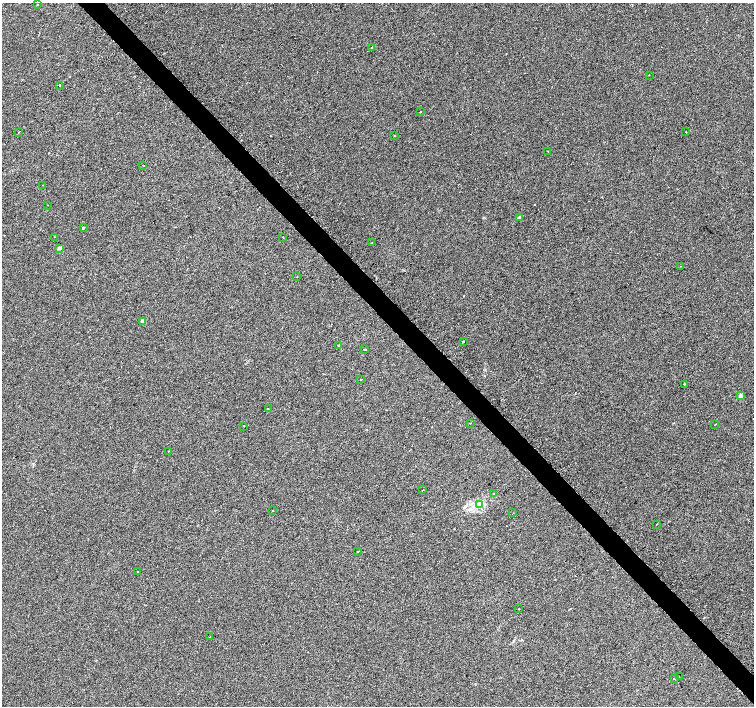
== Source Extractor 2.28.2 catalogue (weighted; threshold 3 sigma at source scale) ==
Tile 6 of 4 x 4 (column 2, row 2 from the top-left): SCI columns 1505-3007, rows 2990-4396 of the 6070 x 6041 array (HDU 1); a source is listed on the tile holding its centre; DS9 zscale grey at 2 x 2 block average (1 PNG px = mean of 2 x 2 image px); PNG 756 x 708 px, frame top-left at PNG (2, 3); each listed source drawn as its Kron ellipse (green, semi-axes under 4 px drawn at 4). Shown black and unused: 4% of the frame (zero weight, under 2 of 3 exposures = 3% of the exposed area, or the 3 px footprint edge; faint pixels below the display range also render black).
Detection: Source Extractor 2.28.2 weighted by HDU 2 'WHT'; one run over the whole footprint, this tile lists its part. Background 0.0238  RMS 0.013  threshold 0.0577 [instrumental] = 3 sigma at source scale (4.5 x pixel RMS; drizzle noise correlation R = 1.50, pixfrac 1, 0.0396/0.0396 arcsec/px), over >= 5 px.
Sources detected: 54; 10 cosmic-ray / hot-pixel residue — neither listed nor drawn; the other 44 listed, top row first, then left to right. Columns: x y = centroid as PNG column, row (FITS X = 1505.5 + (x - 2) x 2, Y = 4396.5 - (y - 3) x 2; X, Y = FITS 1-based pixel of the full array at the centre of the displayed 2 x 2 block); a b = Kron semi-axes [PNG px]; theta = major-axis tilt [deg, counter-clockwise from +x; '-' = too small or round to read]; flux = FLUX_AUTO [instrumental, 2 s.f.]
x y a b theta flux
37 5 2 2 - 2.6
372 47 2 2 - 13
649 75 2 2 - 3.3
59 85 2 2 - 7
420 112 2 2 - 3.5
18 132 2 2 - 2.6
686 132 2 2 - 11
394 136 2 2 - 11
548 151 2 2 - 1.5
143 165 2 2 - 6.7
43 185 2 2 - 3.6
48 205 2 2 - 1.6
519 218 2 2 - 9.1
83 228 2 2 - 34
54 237 2 2 - 9.2
283 237 2 2 - 1.2
372 242 2 2 - 1.3
59 248 3 2 - 10
680 266 2 2 - 1.3
297 277 2 2 - 2.1
143 321 3 2 - 20
463 341 2 2 - 2
339 345 2 2 - 19
365 349 2 2 - 15
361 379 2 2 - 6
684 384 2 2 - 8.6
741 396 3 2 - 18
268 408 2 2 - 7.1
470 423 2 2 - 8.4
715 424 2 2 - 1.3
244 426 2 2 - 6.6
169 451 2 2 - 3.8
423 490 2 2 - 34
494 494 2 2 - 2.5
479 504 3 2 - 3.1
273 511 2 2 - 4.2
513 513 2 2 - 5.7
657 524 2 2 - 4.9
357 551 2 2 - 1.9
137 571 2 2 - 7.2
519 609 2 2 - 1.7
210 637 2 2 - 3.9
679 677 2 2 - 2.1
674 678 3 2 - 11
Diffuse or blended objects may show on this block-average render without a row.